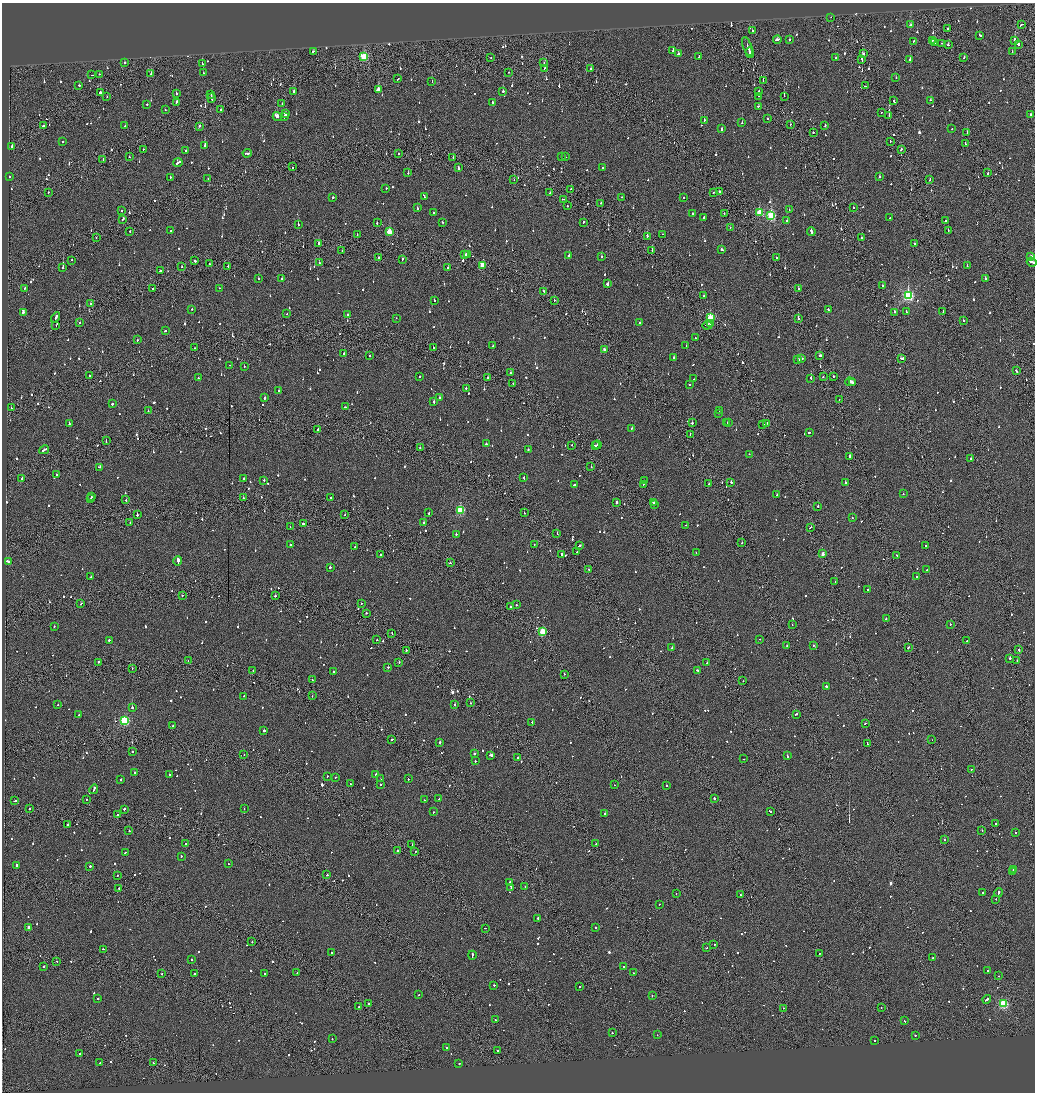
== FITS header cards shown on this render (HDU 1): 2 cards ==
NAXIS1  =                 2065
NAXIS2  =                 2180

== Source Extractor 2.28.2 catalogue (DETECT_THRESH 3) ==
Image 2065 x 2180 px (HDU 1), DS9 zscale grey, zoomed out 1/2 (1 PNG px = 2 x 2 image px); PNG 1037 x 1094 px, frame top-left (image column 1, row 2179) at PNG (2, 3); each listed source drawn as its Kron ellipse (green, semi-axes under 4 px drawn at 4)
Background -0.0838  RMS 0.063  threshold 0.188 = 3 sigma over >= 5 px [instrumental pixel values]
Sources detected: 1372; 83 cannot appear on this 1/2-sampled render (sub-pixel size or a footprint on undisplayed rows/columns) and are neither listed nor drawn; of the other 1289, the 500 brightest by FLUX_AUTO listed and drawn (789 fainter detections omitted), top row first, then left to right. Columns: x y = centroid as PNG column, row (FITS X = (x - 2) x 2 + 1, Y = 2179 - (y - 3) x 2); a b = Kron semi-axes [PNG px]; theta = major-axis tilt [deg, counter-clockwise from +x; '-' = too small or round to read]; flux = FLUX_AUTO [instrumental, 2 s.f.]
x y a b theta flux
831 17 2 1 - 53
1022 24 3 2 - 280
911 25 3 2 - 92
948 28 2 2 - 70
752 30 2 2 - 58
980 35 3 2 - 110
777 39 4 2 - 150
789 40 2 2 - 190
932 40 3 2 - 76
1015 40 2 2 - 310
914 41 3 2 - 92
935 43 2 2 - 68
941 43 2 1 - 210
1018 44 3 2 - 130
948 45 2 2 - 62
748 47 10 1 -69 370
673 50 2 2 - 350
313 51 3 2 - 85
750 52 5 2 - 340
1012 52 2 2 - 54
678 54 3 2 - 61
863 54 2 2 - 70
364 57 3 3 - 970
491 57 2 1 - 100
699 57 3 2 - 210
964 57 2 2 - 150
835 58 2 2 - 53
910 59 2 2 - 130
862 60 3 1 - 280
125 63 2 2 - 72
202 63 3 2 - 94
544 63 2 1 - 58
545 68 2 2 - 170
591 69 2 2 - 78
508 72 2 1 - 99
151 73 3 2 - 78
203 73 2 2 - 69
100 74 2 2 - 84
92 75 2 1 - 78
896 78 2 1 - 100
398 79 3 2 - 63
763 80 2 1 - 65
432 82 2 2 - 53
79 85 2 2 - 56
865 86 3 2 - 170
378 90 3 2 - 320
503 91 2 2 - 120
100 92 2 2 - 430
294 92 2 2 - 130
759 92 2 2 - 120
176 93 2 2 - 57
211 94 2 1 - 81
758 96 2 2 - 87
784 96 2 1 - 300
107 97 2 1 - 56
211 98 5 2 - 170
894 100 2 2 - 56
931 100 2 2 - 82
176 102 4 2 - 180
493 102 2 2 - 79
282 103 2 1 - 60
147 104 2 2 - 130
758 106 3 2 - 77
165 109 2 2 - 52
221 110 2 1 - 110
881 113 2 1 - 68
286 114 3 2 - 160
1031 114 2 2 - 58
889 116 3 2 - 1600
277 117 4 2 - 360
284 117 3 2 - 140
768 119 2 2 - 75
704 120 2 2 - 160
742 123 2 2 - 150
790 124 2 2 - 52
825 125 2 2 - 73
43 126 3 2 - 110
125 126 2 2 - 58
200 126 2 2 - 93
722 129 2 2 - 420
952 129 2 1 - 360
813 132 2 2 - 360
967 133 3 1 - 140
63 141 2 2 - 70
890 142 2 1 - 58
965 144 3 2 - 170
204 145 3 2 - 87
12 146 3 1 - 80
143 149 2 1 - 64
901 149 3 2 - 61
185 150 2 1 - 55
247 153 4 2 - 150
398 154 2 2 - 66
129 157 2 2 - 57
453 157 2 2 - 63
561 157 3 2 - 68
566 157 2 2 - 140
103 159 2 1 - 66
178 163 4 2 - 180
293 167 2 1 - 78
603 167 2 1 - 250
458 168 2 2 - 140
408 173 2 2 - 68
988 173 2 2 - 62
9 177 2 2 - 64
170 177 2 2 - 56
880 177 2 2 - 53
208 179 2 2 - 58
930 179 3 1 - 61
514 180 2 1 - 53
386 188 2 2 - 120
571 189 2 2 - 62
48 192 2 2 - 75
713 192 2 1 - 84
719 192 2 1 - 55
550 193 2 2 - 86
424 196 4 2 - 180
333 197 2 2 - 360
622 197 2 1 - 210
684 198 2 2 - 220
564 199 3 2 - 130
601 203 2 2 - 93
567 206 2 2 - 88
417 208 2 2 - 79
853 208 2 2 - 60
122 210 2 2 - 73
789 210 2 2 - 57
433 212 2 2 - 57
759 212 3 3 - 290
692 214 2 2 - 57
724 214 2 2 - 69
771 216 4 3 - 1300
704 217 3 2 - 100
890 218 2 2 - 57
123 219 3 2 - 93
787 221 2 2 - 130
946 221 2 2 - 100
377 222 2 2 - 180
442 222 2 2 - 54
583 222 2 2 - 91
298 225 2 2 - 120
730 228 2 2 - 60
948 230 3 2 - 300
130 231 2 2 - 83
171 231 2 2 - 68
811 231 4 2 - 160
389 232 3 3 - 330
663 234 2 1 - 84
357 235 2 1 - 59
647 236 2 1 - 300
96 237 2 1 - 55
862 238 2 1 - 72
319 244 3 2 - 120
914 244 2 2 - 97
652 250 2 1 - 94
722 250 2 2 - 91
342 251 2 2 - 72
468 254 3 2 - 94
464 255 4 2 - 97
569 256 2 2 - 91
601 256 2 2 - 77
1031 256 3 2 - 86
378 257 2 2 - 58
776 258 2 2 - 110
402 259 2 2 - 88
71 260 2 2 - 66
195 260 3 2 - 150
1032 262 5 2 - 180
319 263 2 2 - 52
209 264 2 1 - 67
482 265 3 2 - 270
228 266 2 2 - 100
967 266 2 2 - 70
181 267 2 2 - 60
448 267 2 2 - 110
63 268 2 2 - 390
161 271 2 2 - 210
258 278 2 2 - 89
282 279 2 2 - 300
985 279 2 2 - 430
607 284 3 2 - 190
882 286 2 2 - 270
25 288 2 2 - 58
152 288 2 1 - 120
219 288 2 1 - 54
798 289 2 2 - 94
544 291 2 2 - 85
704 296 3 2 - 62
908 296 4 3 - 2000
434 300 2 2 - 160
554 300 2 2 - 53
90 303 2 2 - 230
192 309 2 1 - 71
828 309 2 2 - 72
906 311 2 2 - 74
24 312 3 2 - 89
894 312 2 2 - 150
943 312 3 1 - 68
287 314 2 2 - 67
348 315 2 2 - 180
55 317 5 2 - 200
396 318 2 2 - 60
710 318 4 3 - 520
798 318 2 2 - 200
963 321 2 2 - 53
80 322 2 2 - 140
640 323 2 2 - 80
710 324 2 1 - 75
707 325 5 2 - 220
56 326 2 1 - 74
165 331 3 2 - 61
695 338 2 1 - 160
138 340 2 2 - 78
493 346 2 2 - 77
686 346 2 2 - 84
195 348 2 1 - 86
433 348 2 2 - 260
604 349 2 2 - 60
344 353 2 2 - 99
370 355 2 2 - 62
820 355 3 2 - 120
674 357 2 2 - 130
901 358 3 2 - 130
801 359 3 2 - 110
798 360 3 2 - 99
230 365 2 2 - 180
244 366 2 2 - 55
1016 371 3 2 - 120
510 373 2 2 - 61
89 376 2 2 - 53
419 376 2 2 - 270
833 376 2 2 - 100
487 377 2 1 - 100
823 377 2 2 - 100
198 378 2 2 - 120
811 378 2 1 - 100
694 379 2 1 - 120
850 382 5 2 - 430
852 382 2 2 - 110
513 384 2 2 - 55
690 384 2 2 - 120
466 388 2 2 - 180
279 391 2 2 - 88
264 397 3 2 - 110
440 398 2 2 - 53
839 400 2 1 - 56
434 402 3 2 - 110
112 404 2 2 - 210
345 407 2 2 - 58
11 408 2 1 - 89
719 410 2 2 - 110
148 411 2 2 - 84
719 413 3 2 - 93
729 422 2 2 - 140
692 423 2 2 - 160
727 423 2 1 - 54
767 423 2 1 - 140
69 424 2 2 - 69
763 425 2 2 - 53
318 429 2 1 - 57
631 429 2 2 - 77
809 432 2 2 - 150
690 434 2 1 - 54
106 441 2 1 - 170
486 444 2 2 - 73
572 445 2 2 - 77
597 445 4 1 - 270
596 446 3 2 - 390
420 448 2 2 - 64
44 450 5 2 - 200
528 450 2 2 - 160
749 454 2 2 - 110
850 456 3 2 - 100
971 459 2 2 - 170
99 467 4 2 - 170
591 467 2 1 - 110
57 475 2 2 - 410
524 478 2 2 - 150
22 479 2 1 - 75
244 479 2 2 - 67
264 480 2 2 - 72
645 481 2 2 - 120
731 482 2 2 - 250
845 483 2 2 - 130
643 484 4 2 - 180
709 484 2 2 - 60
575 485 2 2 - 1000
903 494 2 2 - 55
777 495 2 2 - 84
91 497 2 2 - 210
243 498 2 2 - 57
331 498 2 2 - 110
91 499 2 2 - 58
126 500 2 2 - 83
616 502 2 2 - 75
653 503 3 2 - 160
654 505 2 2 - 79
818 506 2 1 - 210
460 510 3 3 - 900
429 513 2 2 - 69
524 513 2 1 - 54
137 515 2 2 - 290
345 515 2 1 - 56
852 518 2 1 - 270
130 523 2 1 - 80
424 523 2 2 - 290
303 524 2 2 - 260
686 525 2 2 - 81
290 527 2 2 - 53
810 527 2 2 - 81
456 534 2 2 - 81
557 534 2 1 - 160
742 543 2 2 - 79
290 544 2 2 - 94
534 544 2 2 - 66
579 546 3 2 - 99
925 546 2 2 - 73
355 547 2 2 - 66
577 552 2 1 - 95
696 553 2 1 - 66
380 554 2 2 - 79
561 554 3 1 - 75
823 554 3 2 - 120
897 555 2 1 - 110
8 561 3 2 - 130
178 561 5 2 - 1400
450 563 2 2 - 58
330 567 2 2 - 380
589 570 2 1 - 56
927 570 2 1 - 61
91 577 2 2 - 69
917 577 2 2 - 82
835 582 2 1 - 81
868 590 2 2 - 61
182 595 2 1 - 150
275 596 2 2 - 92
361 603 2 1 - 130
81 604 3 2 - 84
516 605 2 2 - 64
511 607 2 2 - 140
366 613 2 2 - 72
886 618 2 2 - 150
950 624 2 2 - 240
792 625 2 2 - 130
54 627 2 2 - 72
543 632 3 3 - 680
392 633 2 1 - 140
760 639 2 2 - 82
109 640 2 2 - 99
377 640 2 2 - 170
967 641 2 2 - 69
787 645 3 1 - 110
813 645 2 2 - 58
908 647 3 2 - 60
672 648 3 2 - 54
406 650 2 2 - 81
1019 650 3 2 - 100
1010 658 2 2 - 410
1017 660 2 1 - 64
188 661 2 1 - 71
98 662 2 2 - 180
399 662 2 2 - 270
707 663 2 2 - 61
388 667 2 1 - 120
132 668 2 1 - 67
697 670 2 2 - 80
253 671 2 1 - 60
333 672 2 2 - 63
564 674 2 1 - 56
312 679 2 1 - 99
743 681 2 2 - 53
826 687 2 2 - 330
244 696 2 1 - 140
312 696 2 1 - 98
470 703 2 2 - 91
455 704 2 2 - 70
58 705 2 2 - 75
132 707 2 2 - 560
796 714 3 2 - 110
79 715 2 2 - 100
124 720 3 3 - 1400
532 722 2 2 - 220
865 724 3 1 - 93
172 726 3 2 - 53
264 731 2 2 - 340
392 740 3 2 - 70
932 740 2 2 - 120
440 742 2 2 - 340
867 743 3 2 - 120
132 752 2 1 - 83
474 754 2 2 - 140
244 755 2 2 - 55
491 755 3 2 - 380
787 756 3 2 - 130
518 758 2 2 - 78
744 759 2 2 - 54
475 761 2 2 - 96
971 769 2 2 - 110
135 773 3 2 - 81
169 775 2 2 - 100
376 775 2 2 - 150
327 776 2 1 - 54
335 777 2 2 - 57
121 779 2 2 - 72
380 779 2 2 - 66
408 779 2 2 - 55
350 784 2 2 - 68
380 784 2 2 - 67
614 785 2 1 - 76
666 785 2 2 - 63
94 789 5 2 - 220
714 798 2 2 - 300
87 799 2 1 - 190
439 799 3 2 - 80
424 800 2 2 - 62
15 801 4 2 - 120
29 809 2 2 - 320
124 809 3 2 - 82
244 809 2 2 - 180
770 811 3 2 - 91
433 812 2 2 - 170
605 813 2 2 - 240
117 815 2 2 - 1100
996 823 3 2 - 250
68 824 2 2 - 52
982 830 2 2 - 59
129 831 2 2 - 120
1016 832 2 2 - 180
944 839 2 1 - 78
186 844 2 2 - 140
596 844 2 2 - 72
412 845 2 1 - 65
398 850 3 2 - 99
415 851 2 2 - 100
125 853 2 2 - 64
181 856 2 2 - 84
228 864 2 1 - 88
16 865 3 2 - 170
90 866 2 2 - 97
1013 870 3 2 - 120
1013 872 2 2 - 79
117 875 2 2 - 53
327 875 2 2 - 140
510 882 2 2 - 110
511 887 3 2 - 130
525 887 2 1 - 62
119 888 2 2 - 81
999 892 4 2 - 410
983 893 2 2 - 74
676 894 2 2 - 59
740 894 2 2 - 82
996 899 2 1 - 58
659 904 2 1 - 120
538 918 2 2 - 180
29 928 3 2 - 150
485 928 2 1 - 69
596 928 2 2 - 66
252 941 2 1 - 70
714 945 2 2 - 90
707 948 2 1 - 330
103 949 2 2 - 120
331 952 2 2 - 71
820 953 2 1 - 54
472 955 4 2 - 160
933 958 2 2 - 91
192 959 2 2 - 63
57 961 2 1 - 81
44 966 2 2 - 77
624 966 2 2 - 52
987 971 2 1 - 280
265 973 2 2 - 110
297 973 2 1 - 78
633 973 2 2 - 64
162 974 2 2 - 64
194 974 2 2 - 63
998 976 2 1 - 85
494 985 2 2 - 280
579 986 2 2 - 70
419 995 2 2 - 55
652 996 2 2 - 100
98 998 2 2 - 54
987 999 4 2 - 190
369 1003 2 2 - 93
1003 1004 3 3 - 1200
359 1007 3 2 - 590
783 1008 2 1 - 120
881 1008 2 1 - 59
496 1020 2 2 - 230
905 1021 2 2 - 69
612 1033 2 2 - 92
657 1035 2 1 - 100
915 1035 2 2 - 280
332 1039 2 2 - 74
874 1040 2 2 - 120
447 1047 2 1 - 270
498 1050 2 1 - 77
80 1053 2 2 - 160
100 1063 2 2 - 68
153 1063 2 2 - 91
459 1064 2 2 - 68
At the frame edge (FLAGS 8, measured only in part): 1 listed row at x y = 1032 262
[789 fainter detections neither listed nor drawn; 83 sub-pixel or undisplayed-footprint detections neither listed nor drawn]